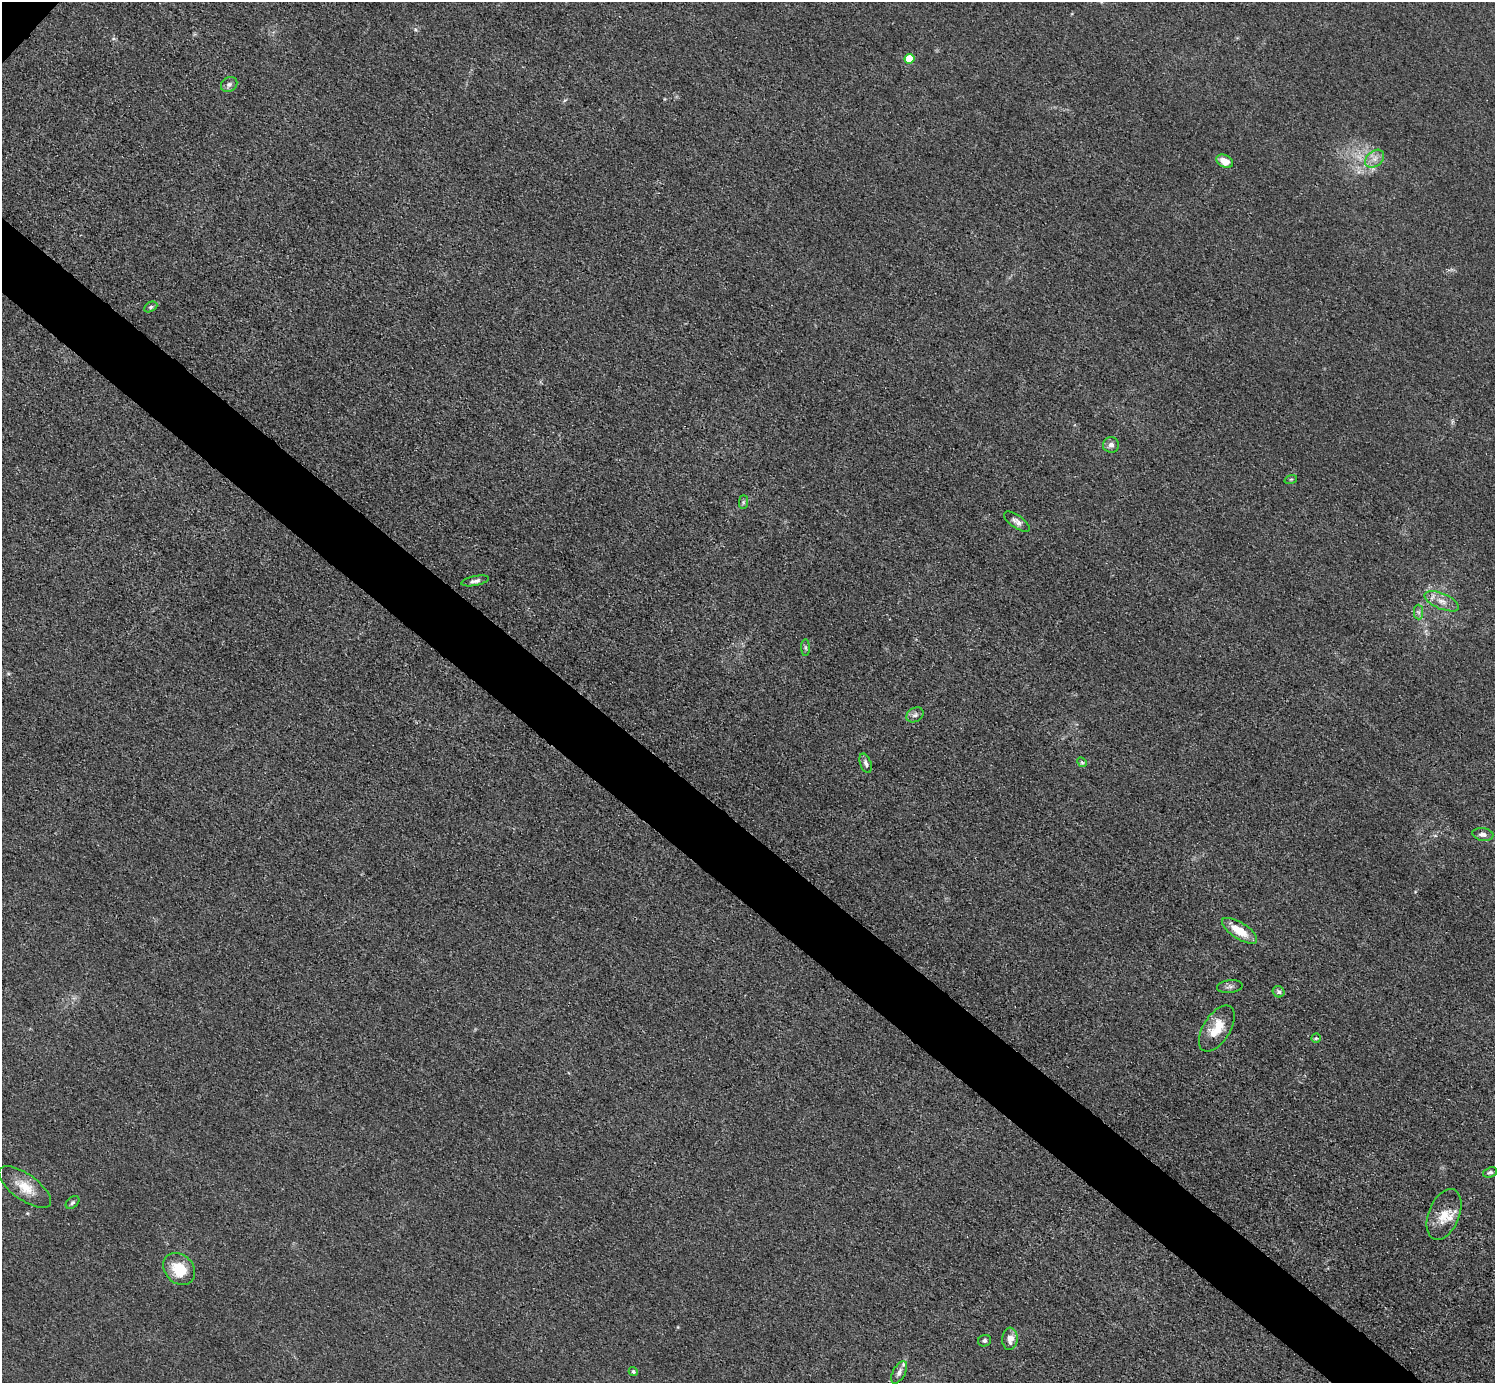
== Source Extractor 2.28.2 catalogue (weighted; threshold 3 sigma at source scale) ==
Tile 6 of 4 x 4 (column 2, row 2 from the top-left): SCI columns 1494-2986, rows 3060-4440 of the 5974 x 5976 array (HDU 1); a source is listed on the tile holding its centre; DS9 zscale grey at full resolution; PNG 1497 x 1385 px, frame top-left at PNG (2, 2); each listed source drawn as its Kron ellipse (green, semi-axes under 4 px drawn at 4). Shown black and unused: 5% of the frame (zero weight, under 3 of 4 exposures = <1% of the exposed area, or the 3 px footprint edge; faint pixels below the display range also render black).
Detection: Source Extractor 2.28.2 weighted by HDU 2 'WHT'; one run over the whole footprint, this tile lists its part. Background 0.016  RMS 0.0044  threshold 0.0197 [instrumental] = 3 sigma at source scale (4.5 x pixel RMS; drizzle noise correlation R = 1.50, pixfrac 1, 0.05/0.05 arcsec/px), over >= 5 px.
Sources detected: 34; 1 too faint to see at this stretch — neither listed nor drawn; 2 inside a brighter listed object's ellipse — not listed separately; the other 31 listed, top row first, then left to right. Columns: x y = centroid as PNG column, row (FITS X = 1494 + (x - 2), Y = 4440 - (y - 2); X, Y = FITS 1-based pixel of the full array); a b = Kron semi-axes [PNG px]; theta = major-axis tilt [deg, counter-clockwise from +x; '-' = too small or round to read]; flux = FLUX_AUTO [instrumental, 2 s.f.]
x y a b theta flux
909 59 5 5 - 16
229 84 8 7 - 1.7
1375 159 11 7 40 2.9
1225 161 9 6 -30 5.8
151 307 7 4 27 0.85
1111 445 8 8 - 1.9
1291 479 6 4 18 0.59
743 502 7 4 89 0.84
1017 522 15 6 -35 2.3
475 581 14 5 12 1.6
1442 601 18 7 -23 4.3
1419 612 7 4 -89 1.1
805 648 8 4 -89 0.88
915 715 9 7 30 1.4
1082 762 5 4 - 0.6
866 763 10 5 -71 1.5
1483 834 10 6 -9 2.1
1239 931 20 8 -32 9.5
1230 986 13 6 6 1.6
1279 992 6 5 - 1
1217 1028 26 13 58 9.7
1316 1038 4 4 - 0.64
1490 1172 7 5 21 1.1
25 1187 31 13 -36 9.2
72 1202 8 5 40 0.94
1444 1214 27 15 68 8.4
179 1269 17 14 -44 12
1010 1339 11 8 87 4.3
984 1341 6 5 - 0.97
633 1371 4 4 - 0.83
899 1372 12 6 62 2